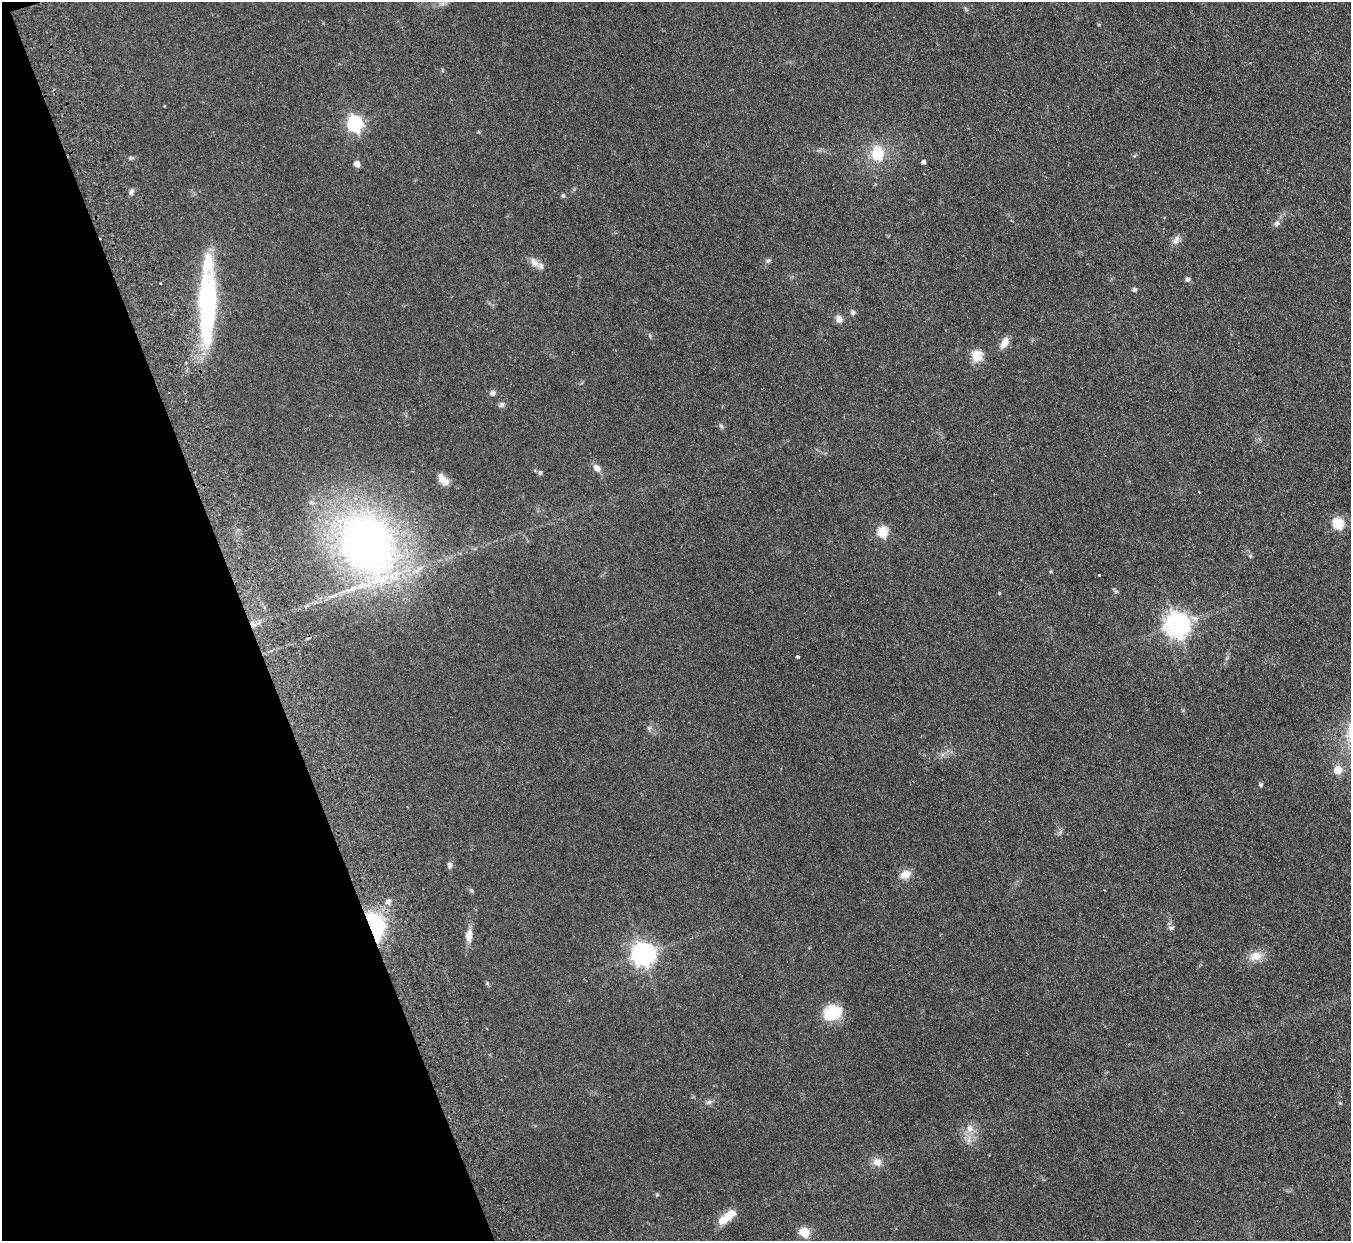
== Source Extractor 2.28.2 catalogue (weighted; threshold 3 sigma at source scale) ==
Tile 5 of 4 x 4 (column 1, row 2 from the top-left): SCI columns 55-1403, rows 2775-4013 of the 5506 x 5424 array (HDU 1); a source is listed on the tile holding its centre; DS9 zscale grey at full resolution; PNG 1353 x 1243 px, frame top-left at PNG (2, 2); no overlay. Shown black and unused: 18% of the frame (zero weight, under 2 of 3 exposures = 3% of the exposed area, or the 3 px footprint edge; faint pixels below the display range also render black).
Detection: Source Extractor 2.28.2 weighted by HDU 2 'WHT'; one run over the whole footprint, this tile lists its part. Background 0.0678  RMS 0.0077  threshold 0.0345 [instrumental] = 3 sigma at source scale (4.5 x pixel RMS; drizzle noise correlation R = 1.50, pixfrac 1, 0.05/0.05 arcsec/px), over >= 5 px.
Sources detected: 50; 1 cosmic-ray / hot-pixel residue — not listed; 1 inside a brighter listed object's ellipse — not listed separately; the other 48 listed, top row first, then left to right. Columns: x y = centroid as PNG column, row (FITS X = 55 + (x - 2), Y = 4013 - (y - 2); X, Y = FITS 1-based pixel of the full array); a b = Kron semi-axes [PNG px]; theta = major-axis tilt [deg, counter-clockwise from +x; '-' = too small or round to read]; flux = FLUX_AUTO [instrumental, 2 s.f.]
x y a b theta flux
355 123 7 6 - 180
877 153 14 11 -88 23
131 158 6 5 - 1.1
923 162 4 4 - 2.1
357 164 6 5 - 4.8
131 192 7 5 75 2.4
563 195 5 4 - 1.1
1276 223 9 7 58 2.5
1176 240 14 7 61 3.7
768 261 8 5 21 1.5
534 262 16 9 -50 5.4
1187 279 6 5 - 1.9
1134 290 6 5 - 1.5
207 305 89 19 89 110
853 312 7 6 - 1.8
839 319 8 7 - 4.3
1004 343 14 7 61 6.7
977 356 14 12 75 10
492 393 7 6 - 2.4
502 405 8 7 - 2.1
721 426 7 4 -46 1.3
597 468 10 7 -46 4.3
540 472 6 5 - 1.5
443 479 17 9 -50 6.4
1338 523 6 5 - 57
883 532 6 5 - 47
367 544 57 43 -66 440
1177 625 8 8 - 660
798 656 3 3 - 2.9
1338 770 5 5 - 17
1261 785 5 4 - 1.7
450 865 8 6 -88 2
905 874 12 10 18 7.7
388 902 8 7 - 2.6
375 926 30 17 -75 58
1171 928 8 5 6 1.5
469 935 17 8 86 6.5
643 954 8 7 - 550
1256 956 18 12 12 8.9
487 983 5 5 - 0.99
832 1013 20 16 27 25
709 1102 9 6 16 2.1
1340 1103 4 4 - 0.73
970 1128 10 8 -61 5.4
877 1162 12 10 -21 5.4
657 1195 5 5 - 0.88
728 1216 26 9 36 13
804 1232 5 5 - 38
Overlapping masked pixels (flux is a lower limit): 1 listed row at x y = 375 926